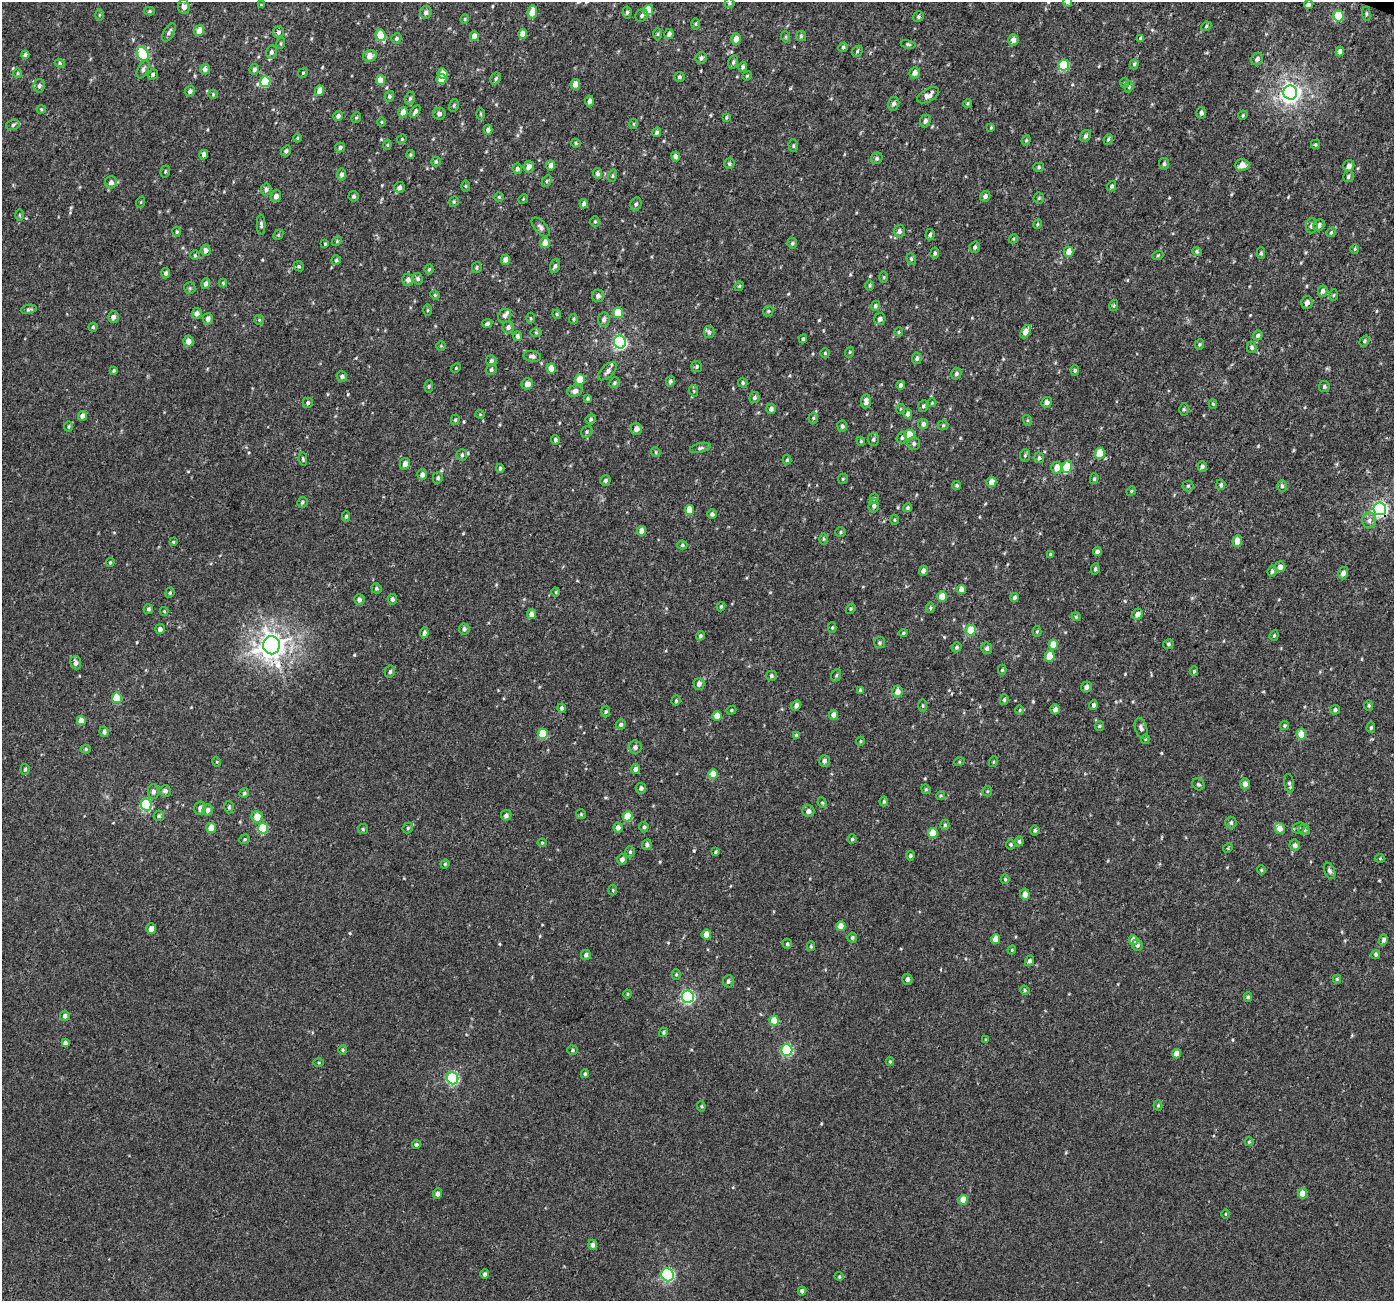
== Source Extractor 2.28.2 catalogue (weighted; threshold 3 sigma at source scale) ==
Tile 10 of 4 x 4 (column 2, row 3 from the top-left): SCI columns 1415-2806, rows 1554-2852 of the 5622 x 5770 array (HDU 1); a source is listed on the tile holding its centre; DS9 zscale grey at full resolution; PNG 1396 x 1303 px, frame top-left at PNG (2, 2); each listed source drawn as its Kron ellipse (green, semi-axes under 4 px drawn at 4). Shown black and unused: <1% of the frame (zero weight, under 3 of 4 exposures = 4% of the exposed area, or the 3 px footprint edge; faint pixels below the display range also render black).
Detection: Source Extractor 2.28.2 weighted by HDU 2 'WHT'; one run over the whole footprint, this tile lists its part. Background 0.00224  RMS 0.0028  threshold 0.0126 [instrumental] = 3 sigma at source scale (4.5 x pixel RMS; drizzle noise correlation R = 1.50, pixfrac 1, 0.0396/0.0396 arcsec/px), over >= 5 px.
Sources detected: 536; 3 inside a brighter listed object's ellipse — not listed separately; of the other 533, all 500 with FLUX_AUTO >= 0.259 (the completeness limit of this list) listed and drawn (33 fainter detections not listed), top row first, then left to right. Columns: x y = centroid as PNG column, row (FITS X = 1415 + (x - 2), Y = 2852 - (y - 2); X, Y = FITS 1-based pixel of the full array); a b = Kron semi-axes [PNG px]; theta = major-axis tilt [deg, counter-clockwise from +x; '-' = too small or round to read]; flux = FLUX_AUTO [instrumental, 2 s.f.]
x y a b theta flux
1067 2 5 4 - 0.75
729 3 5 5 - 0.52
261 5 4 3 - 0.28
1308 5 4 4 - 0.58
184 7 7 6 - 1.3
648 10 5 5 - 6.6
150 11 5 4 - 0.35
426 12 6 6 - 0.99
532 12 6 4 85 3.7
627 12 6 4 85 0.54
1366 14 7 3 -82 0.35
99 15 6 4 89 0.34
642 15 7 6 - 0.66
1338 16 5 5 - 14
918 17 5 5 - 0.48
465 19 4 4 - 0.33
695 24 6 4 -90 0.34
1206 26 5 4 - 0.4
199 31 5 5 - 2.4
169 32 10 5 59 0.8
278 32 5 5 - 0.65
523 34 5 4 - 2.8
658 34 6 4 89 0.35
669 34 5 4 - 0.92
381 35 6 5 - 9.1
474 36 5 4 - 2.1
801 36 5 5 - 0.4
786 37 5 3 - 0.31
396 38 5 5 - 0.6
1141 38 4 3 - 0.55
736 39 5 4 - 2.2
1013 40 5 5 - 1.4
281 43 5 3 - 0.31
908 44 7 4 -13 0.46
843 47 5 4 - 0.51
857 51 6 5 - 0.45
1340 51 5 4 - 1.4
271 52 6 5 - 0.83
143 54 7 5 -59 16
25 55 4 4 - 0.78
370 56 7 5 16 2.4
701 58 6 5 - 0.86
1257 59 6 5 - 0.91
733 62 7 5 75 0.55
60 63 5 4 - 0.43
1134 64 5 4 - 0.44
1064 65 5 5 - 16
743 67 5 4 - 0.63
143 69 9 5 63 0.78
205 69 5 5 - 1.2
254 69 5 4 - 0.61
18 73 5 3 - 0.3
303 73 5 4 - 0.36
443 73 5 5 - 2.4
915 73 6 5 - 1.2
153 74 5 5 - 0.54
747 76 5 4 - 0.31
679 77 5 5 - 0.51
496 78 6 5 - 0.54
441 79 5 5 - 4.9
380 80 5 4 - 3.1
265 82 5 5 - 12
1125 83 5 4 - 0.31
575 84 5 5 - 1.9
39 86 7 6 - 0.85
1129 87 5 4 - 0.38
190 91 5 5 - 0.85
320 91 5 4 - 2.8
1290 92 7 7 - 160
213 94 5 4 - 0.32
928 95 12 6 30 1.8
389 96 5 4 - 0.68
410 98 7 5 73 0.61
589 101 5 4 - 0.99
894 104 7 5 75 0.87
968 104 4 4 - 0.36
454 105 6 5 - 0.48
41 109 4 4 - 0.32
415 111 7 4 59 0.75
403 112 5 4 - 2
1201 113 5 4 - 0.78
439 114 6 6 - 0.94
481 114 6 4 -90 0.41
1243 115 5 4 - 0.32
338 116 5 5 - 1
356 117 5 4 - 0.39
726 117 4 3 - 0.36
925 121 6 5 - 0.94
381 122 4 4 - 0.31
633 124 5 3 - 0.28
13 125 7 5 19 0.65
991 127 4 3 - 0.27
488 130 5 4 - 1.2
657 132 5 4 - 0.57
1085 136 6 5 - 0.64
297 138 4 4 - 0.29
402 139 5 4 - 0.32
1108 139 5 3 - 0.44
1026 140 5 4 - 0.38
576 143 5 4 - 0.36
1315 144 4 4 - 0.38
387 145 4 4 - 0.31
793 146 6 5 - 0.43
340 147 5 4 - 0.62
286 151 6 4 54 0.68
204 155 5 4 - 1.4
410 155 4 4 - 0.37
676 156 5 4 - 1.3
877 158 6 5 - 0.61
436 162 5 5 - 0.44
729 164 5 5 - 0.5
1164 164 6 5 - 0.61
551 165 5 4 - 1.7
1242 165 7 5 2 2.4
1349 166 6 5 - 1.4
529 167 6 5 - 1.6
1039 167 5 4 - 0.45
517 169 5 4 - 0.66
165 171 6 4 72 0.39
597 173 5 4 - 0.9
341 174 6 4 83 0.79
612 176 6 4 74 0.38
1348 177 6 5 - 0.51
547 181 6 4 61 0.49
111 182 6 6 - 1.2
466 186 5 3 - 0.31
1111 186 5 4 - 0.61
399 187 5 5 - 0.92
266 190 6 5 - 0.85
276 196 6 5 - 1.1
354 196 5 5 - 0.56
985 196 5 5 - 0.9
499 197 4 4 - 0.34
1039 198 5 5 - 0.38
523 199 5 4 - 0.27
141 202 5 3 - 0.28
454 202 5 4 - 0.38
584 204 4 4 - 0.94
636 204 7 5 76 0.66
19 215 6 3 -89 0.29
595 222 5 4 - 0.36
1037 224 5 4 - 0.36
261 225 10 4 -88 0.71
1319 225 6 5 - 0.95
1312 226 8 5 85 0.87
541 227 12 6 -46 1
899 231 6 5 - 0.87
177 232 5 4 - 0.39
1331 232 5 4 - 0.4
278 235 6 4 46 0.38
930 235 6 4 86 0.54
1013 239 5 3 - 0.27
337 241 5 4 - 0.32
545 243 5 5 - 2.4
792 243 5 5 - 0.47
325 244 3 3 - 0.33
975 247 5 5 - 0.62
1355 249 4 4 - 0.31
206 250 6 5 - 1.2
1197 251 5 4 - 0.36
1068 252 5 5 - 2.5
935 253 5 4 - 0.56
1261 253 5 4 - 0.44
195 255 4 4 - 0.39
1158 255 5 3 - 0.31
911 259 6 4 -69 0.44
336 260 5 4 - 0.52
505 260 5 4 - 1.5
299 266 5 4 - 0.42
555 266 7 5 70 0.64
477 268 5 5 - 0.39
429 269 5 4 - 0.4
166 273 5 4 - 0.7
884 277 6 4 -90 0.32
418 279 6 5 - 0.63
408 280 6 5 - 1.1
223 283 4 4 - 0.34
206 284 5 4 - 1.1
870 285 5 4 - 0.39
739 286 5 4 - 0.35
190 288 6 5 - 0.45
1323 291 6 5 - 0.86
435 295 5 4 - 0.31
1334 295 6 4 87 0.38
598 296 6 6 - 1
1307 302 6 5 - 1.1
1114 305 6 4 77 0.37
875 306 5 4 - 0.61
29 309 8 4 11 0.54
427 310 5 3 - 0.31
768 311 6 4 46 0.38
197 313 5 5 - 1.2
618 313 5 5 - 7.4
557 314 5 4 - 0.31
505 316 7 6 - 0.89
113 317 6 5 - 1.1
531 318 5 3 - 0.32
208 319 5 5 - 1.1
573 319 5 4 - 0.34
604 319 7 6 - 1.1
880 319 6 5 - 0.9
259 320 5 5 - 0.35
487 324 5 4 - 0.68
93 327 4 4 - 0.36
508 327 6 6 - 1
709 332 6 5 - 0.78
899 332 4 4 - 0.31
1026 332 7 4 57 2.6
536 333 6 4 -1 0.33
1258 335 5 5 - 0.63
517 336 5 4 - 0.84
803 339 4 4 - 0.38
188 341 5 5 - 1.9
1364 341 6 4 54 0.47
620 342 6 6 - 48
1199 344 5 4 - 0.4
441 346 4 4 - 0.31
1252 347 6 4 -75 0.65
850 352 5 3 - 0.3
825 353 5 5 - 0.36
532 356 9 5 -8 1
917 358 6 5 - 0.57
491 361 5 5 - 0.62
697 366 5 5 - 0.49
456 368 5 4 - 0.32
551 368 5 4 - 3.9
113 370 4 3 - 0.36
491 370 5 5 - 0.54
1075 370 5 4 - 0.55
607 371 11 6 43 1.2
956 374 6 5 - 0.71
342 376 5 5 - 0.77
580 379 5 5 - 4.5
670 381 5 4 - 0.68
614 383 5 5 - 0.5
743 383 5 4 - 0.47
527 384 6 5 - 1.7
901 385 4 4 - 0.85
429 386 6 4 85 0.41
1324 387 5 5 - 0.65
575 391 7 5 20 1.1
694 391 6 3 -71 0.3
755 397 5 5 - 0.62
587 398 3 3 - 0.37
866 401 7 5 85 1.3
1047 402 5 5 - 1.2
308 403 5 5 - 0.56
932 403 4 4 - 0.27
1213 404 4 4 - 0.32
923 406 6 5 - 0.5
771 409 5 5 - 0.95
900 409 5 3 - 0.27
1184 409 6 5 - 0.49
480 414 4 4 - 0.28
908 414 5 4 - 1.1
82 416 5 4 - 1.4
813 418 5 5 - 0.44
591 419 5 5 - 0.57
455 420 5 4 - 0.42
1027 420 5 3 - 0.3
923 424 5 5 - 0.96
943 425 5 5 - 0.41
842 426 5 5 - 0.62
69 427 5 4 - 0.41
636 429 6 5 - 1.5
587 432 6 5 - 0.49
909 435 5 5 - 7.2
902 438 6 5 - 0.57
873 439 6 6 - 0.63
555 440 4 4 - 0.51
861 441 4 4 - 0.29
914 444 6 6 - 0.71
700 448 10 5 13 0.71
656 452 5 4 - 0.33
1100 453 5 5 - 4.1
462 455 5 5 - 0.53
1025 455 6 5 - 0.46
1039 458 5 5 - 0.6
303 459 7 4 -80 0.41
787 460 5 4 - 0.4
405 464 6 5 - 1.4
1202 466 5 4 - 0.59
1067 467 6 5 - 8.2
500 468 4 3 - 0.53
1057 468 6 5 - 2.8
422 475 5 5 - 1.2
438 478 6 5 - 0.56
843 479 5 5 - 0.35
1094 479 5 4 - 0.42
605 480 5 5 - 0.64
991 482 5 5 - 2.2
957 485 4 4 - 0.41
1221 485 5 4 - 0.55
1188 486 5 5 - 0.43
1282 486 6 5 - 0.5
1131 491 5 4 - 0.32
874 499 5 4 - 0.45
302 502 5 5 - 0.56
874 506 6 5 - 0.69
907 508 5 4 - 0.47
1380 509 6 6 - 67
689 510 5 4 - 4.6
712 514 5 4 - 0.87
346 516 5 4 - 0.51
894 520 5 3 - 0.29
1369 520 8 7 - 1.1
641 531 5 4 - 1.9
841 532 5 4 - 0.4
823 539 6 4 -89 0.36
1237 541 6 4 83 2.5
173 542 4 3 - 0.27
682 545 5 4 - 0.43
1097 552 4 4 - 0.89
1050 554 4 4 - 0.3
110 562 4 3 - 0.34
1280 567 5 5 - 1.6
1095 569 6 4 80 0.5
923 571 5 4 - 1.1
1272 571 5 4 - 0.58
1343 573 6 5 - 1.2
376 588 5 5 - 0.5
962 589 4 4 - 2.9
556 592 4 4 - 0.27
170 593 5 4 - 0.37
942 596 5 5 - 3.4
1015 597 4 4 - 0.75
392 599 5 4 - 0.8
359 600 5 5 - 0.91
721 607 5 3 - 0.35
930 608 5 4 - 0.38
148 609 5 4 - 0.53
851 609 6 4 55 0.37
164 611 4 4 - 0.3
532 614 5 4 - 1.9
1137 614 6 5 - 1.4
1076 617 4 4 - 0.29
832 628 5 4 - 0.37
160 629 5 5 - 0.87
464 629 6 5 - 0.86
971 630 5 5 - 7.1
1037 632 5 4 - 0.34
424 633 5 4 - 0.89
903 633 4 4 - 0.4
1274 635 5 4 - 0.38
700 636 5 4 - 0.47
880 643 5 5 - 0.49
1168 644 5 4 - 0.44
272 645 9 8 - 290
1053 645 5 4 - 4.5
957 647 5 4 - 0.51
987 648 6 5 - 0.73
1050 656 5 5 - 5.8
76 663 6 5 - 1.1
1002 670 5 4 - 0.32
1194 671 5 4 - 0.34
390 672 6 5 - 0.6
836 675 6 5 - 0.47
771 676 5 5 - 0.55
699 684 6 5 - 1.2
1086 687 5 5 - 0.96
860 690 4 4 - 0.3
897 692 6 5 - 1.9
117 698 5 5 - 7.3
1004 700 5 4 - 0.42
676 701 5 4 - 0.39
796 705 5 4 - 0.96
1093 705 5 4 - 0.74
1369 705 5 4 - 0.41
923 706 6 3 -89 0.37
562 708 4 4 - 0.7
1055 709 5 5 - 1.1
731 710 5 4 - 0.33
1020 710 5 3 - 0.27
1335 710 5 5 - 0.65
606 712 6 4 86 0.43
833 715 5 5 - 1.6
717 716 5 4 - 3
81 721 5 4 - 2.4
621 724 5 5 - 0.76
1099 726 5 4 - 0.38
1284 726 4 4 - 0.44
1371 727 5 4 - 0.41
1141 728 11 6 -72 0.96
104 732 5 4 - 0.79
543 734 5 5 - 8.6
1301 734 5 5 - 4.2
796 735 4 4 - 0.49
1145 739 4 4 - 0.29
860 741 4 4 - 0.32
635 747 6 6 - 1
86 749 5 4 - 0.38
824 761 6 5 - 0.75
217 762 5 3 - 0.26
959 762 5 3 - 0.27
993 762 5 3 - 0.26
25 769 5 4 - 0.55
635 769 5 4 - 1.1
713 774 5 4 - 4.2
1289 783 9 5 -82 0.6
1198 784 6 5 - 0.51
1245 784 5 5 - 1.6
641 788 5 5 - 0.8
926 789 5 4 - 0.35
153 791 7 6 - 0.97
165 791 6 5 - 0.84
987 791 5 5 - 0.39
244 793 5 4 - 0.41
941 796 4 3 - 0.3
884 801 5 4 - 0.38
822 803 5 4 - 0.36
146 805 6 5 - 27
229 807 6 4 89 0.45
200 808 7 5 75 1.1
208 810 5 5 - 1.1
808 811 6 5 - 1.3
581 814 5 5 - 0.35
506 815 5 5 - 0.85
159 816 5 5 - 0.51
628 816 5 5 - 6.1
257 817 6 5 - 3
1231 823 6 5 - 0.59
945 825 5 4 - 0.49
618 827 5 4 - 1.2
644 827 5 4 - 0.53
211 828 5 5 - 2.9
263 828 5 5 - 12
408 828 6 4 48 0.44
1280 828 6 5 - 2.7
1299 828 6 5 - 0.62
363 829 5 5 - 0.42
1035 830 5 5 - 0.59
1304 830 5 5 - 0.45
933 833 5 5 - 4.9
244 839 5 4 - 0.4
852 839 4 4 - 0.42
1019 841 5 4 - 0.54
542 843 4 4 - 0.28
1011 844 5 5 - 0.47
647 845 5 4 - 0.76
1295 845 5 5 - 0.91
1228 848 5 4 - 0.31
630 852 5 5 - 0.48
715 852 4 3 - 0.3
910 856 4 4 - 0.58
622 859 5 4 - 1.1
1380 859 5 3 - 0.26
445 864 4 4 - 0.32
1261 870 4 4 - 0.32
1330 871 8 5 -66 0.76
1005 879 5 4 - 0.33
613 890 5 3 - 0.29
1025 894 5 4 - 2.2
841 926 5 4 - 2.9
151 929 5 4 - 1.8
706 935 5 4 - 2.6
852 938 5 5 - 0.51
996 939 5 4 - 2.6
1133 940 5 4 - 3.1
1383 940 5 4 - 0.77
787 944 5 4 - 0.49
1137 945 6 5 - 0.84
811 946 5 4 - 0.37
1012 950 4 4 - 0.3
1376 954 4 4 - 0.58
586 955 5 5 - 0.9
1029 961 5 4 - 0.75
676 974 5 4 - 0.33
907 979 5 5 - 0.88
1337 979 4 4 - 0.36
728 981 6 5 - 0.68
1025 990 5 4 - 0.38
627 994 4 4 - 0.32
688 997 6 6 - 44
1248 997 5 4 - 0.47
65 1016 5 4 - 0.99
774 1020 5 5 - 4.7
664 1032 5 4 - 0.45
986 1040 4 3 - 0.39
65 1043 4 4 - 0.89
343 1050 5 4 - 0.37
572 1050 5 4 - 0.47
787 1050 6 5 - 28
1176 1054 4 4 - 2.6
890 1062 4 4 - 0.3
319 1063 5 3 - 0.31
585 1074 4 4 - 0.46
452 1078 6 6 - 32
1158 1105 5 4 - 0.36
701 1106 5 3 - 0.35
1249 1142 4 4 - 0.33
416 1145 4 4 - 0.7
1302 1193 5 4 - 3.2
437 1194 5 4 - 0.95
963 1200 5 4 - 4.2
1225 1214 5 3 - 0.26
593 1245 5 4 - 1.1
485 1274 5 4 - 0.73
668 1275 6 6 - 43
839 1276 4 4 - 0.3
802 1291 4 4 - 0.81
Overlapping masked pixels (flux is a lower limit): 2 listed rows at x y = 1380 509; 272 645
Isophote crosses this tile's border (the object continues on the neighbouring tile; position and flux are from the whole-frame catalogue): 2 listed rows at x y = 1067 2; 729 3